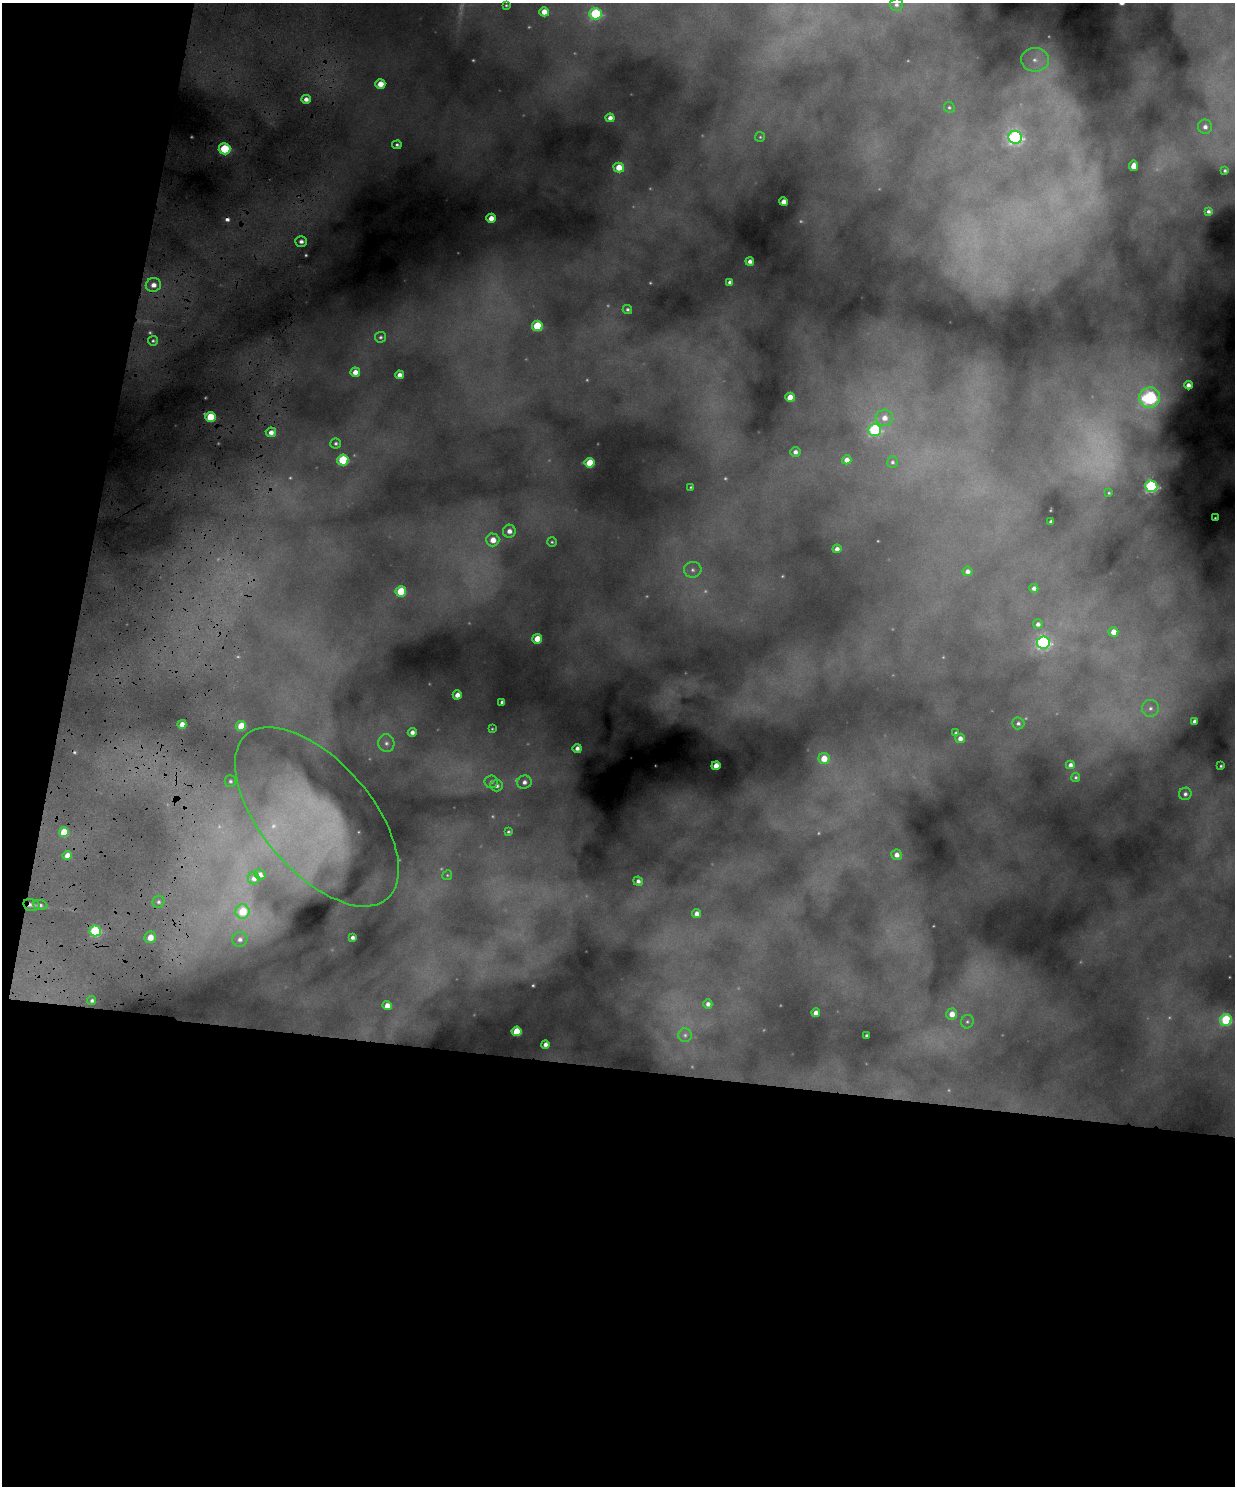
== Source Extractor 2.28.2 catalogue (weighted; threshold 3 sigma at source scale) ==
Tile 9 of 4 x 3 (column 1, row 3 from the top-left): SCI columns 1-1233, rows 128-1611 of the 4931 x 4820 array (HDU 1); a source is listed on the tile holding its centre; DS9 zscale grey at full resolution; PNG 1237 x 1488 px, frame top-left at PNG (2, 3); each listed source drawn as its Kron ellipse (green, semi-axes under 4 px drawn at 4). Shown black and unused: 34% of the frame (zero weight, under 4 of 8 exposures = <1% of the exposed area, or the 3 px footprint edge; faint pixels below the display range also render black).
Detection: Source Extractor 2.28.2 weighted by HDU 2 'WHT'; one run over the whole footprint, this tile lists its part. Background 0.606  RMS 0.017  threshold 0.0686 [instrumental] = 3 sigma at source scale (4.09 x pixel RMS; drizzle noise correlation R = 1.36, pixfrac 0.8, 0.05/0.05 arcsec/px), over >= 5 px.
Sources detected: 146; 31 too faint to see at this stretch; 2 cosmic-ray / hot-pixel residue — neither listed nor drawn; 1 inside a brighter listed object's ellipse — not listed separately; the other 112 listed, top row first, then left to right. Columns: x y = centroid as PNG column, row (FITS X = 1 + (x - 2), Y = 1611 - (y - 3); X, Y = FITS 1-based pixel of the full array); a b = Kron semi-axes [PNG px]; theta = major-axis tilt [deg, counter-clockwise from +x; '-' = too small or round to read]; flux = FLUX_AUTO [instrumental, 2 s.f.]
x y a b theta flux
506 5 3 3 - 2
896 5 6 6 - 5
544 12 5 4 - 21
595 14 6 5 - 190
1035 60 14 12 2 24
380 84 5 4 - 25
306 99 4 4 - 9.3
949 107 6 5 - 2.8
610 118 4 4 - 10
1205 127 7 7 - 8.6
760 137 5 5 - 2.4
1015 137 7 6 - 370
397 145 5 4 - 3.5
225 149 6 5 - 110
1134 166 5 4 - 23
619 167 5 5 - 33
1225 171 3 3 - 3.3
783 202 4 4 - 15
1208 211 4 4 - 4.8
491 218 5 4 - 19
301 241 6 5 - 8
750 261 4 4 - 8.1
730 282 4 4 - 5.4
153 285 7 7 - 15
627 309 5 4 - 4
537 326 5 5 - 92
380 337 5 5 - 3.5
153 341 5 5 - 3.4
355 372 5 4 - 15
399 375 4 4 - 11
1188 385 4 4 - 9.5
790 397 5 4 - 27
1150 398 10 10 - 320
210 417 5 5 - 67
884 418 9 8 - 18
874 430 6 6 - 220
271 432 5 4 - 12
336 443 5 5 - 3.9
795 452 5 4 - 7.4
343 460 5 5 - 120
847 460 4 4 - 14
892 462 6 5 - 4
590 463 5 5 - 56
1151 486 6 6 - 340
691 487 3 3 - 1.9
1109 493 4 4 - 2
1215 518 2 2 - 1.3
1051 522 4 3 - 4.8
509 531 6 6 - 12
493 540 6 6 - 23
552 542 5 5 - 2.5
837 549 4 4 - 8.9
693 570 9 8 - 8.3
967 571 5 5 - 7.9
1034 588 4 4 - 6
401 591 5 5 - 74
1038 624 5 5 - 6.4
1113 632 5 5 - 19
537 639 5 5 - 28
1043 642 6 6 - 330
457 695 4 4 - 13
502 702 4 4 - 4.7
1150 708 8 8 - 9.8
1194 721 4 4 - 6.7
1018 723 6 6 - 4.8
182 724 4 4 - 15
241 726 5 5 - 50
492 729 3 3 - 1.6
412 732 4 4 - 8.4
956 733 4 4 - 3.3
960 738 5 4 - 10
386 743 9 8 - 8
577 748 4 4 - 8.3
824 759 5 5 - 29
1070 765 4 4 - 7.2
716 766 4 4 - 20
1221 766 3 3 - 2
1076 777 4 4 - 2.7
230 781 6 5 - 3.8
491 782 7 6 - 5.4
524 782 7 6 - 8.8
497 785 6 6 - 6.9
1185 794 6 6 - 5.9
317 817 108 55 -50 420
64 832 5 5 - 46
508 832 3 3 - 2.4
67 855 4 4 - 16
897 855 5 5 - 11
260 875 6 5 - 8.8
447 875 5 4 - 2
254 878 6 6 - 8.8
638 881 5 4 - 6.7
158 902 6 5 - 4
31 905 8 6 -12 6.3
40 905 7 5 -7 4.3
242 912 7 7 - 60
696 914 4 4 - 11
95 931 5 5 - 170
150 937 6 5 - 20
352 937 4 4 - 5.7
240 939 7 7 - 7.7
92 1001 5 4 - 4.4
708 1004 5 4 - 7.6
387 1006 4 4 - 20
816 1013 4 4 - 11
952 1014 5 5 - 18
1226 1020 6 6 - 150
967 1022 7 6 - 3.7
516 1031 5 5 - 56
685 1035 7 6 - 4.9
866 1036 3 3 - 3
545 1044 4 4 - 8.7
Overlapping masked pixels (flux is a lower limit): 2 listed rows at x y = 225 149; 31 905